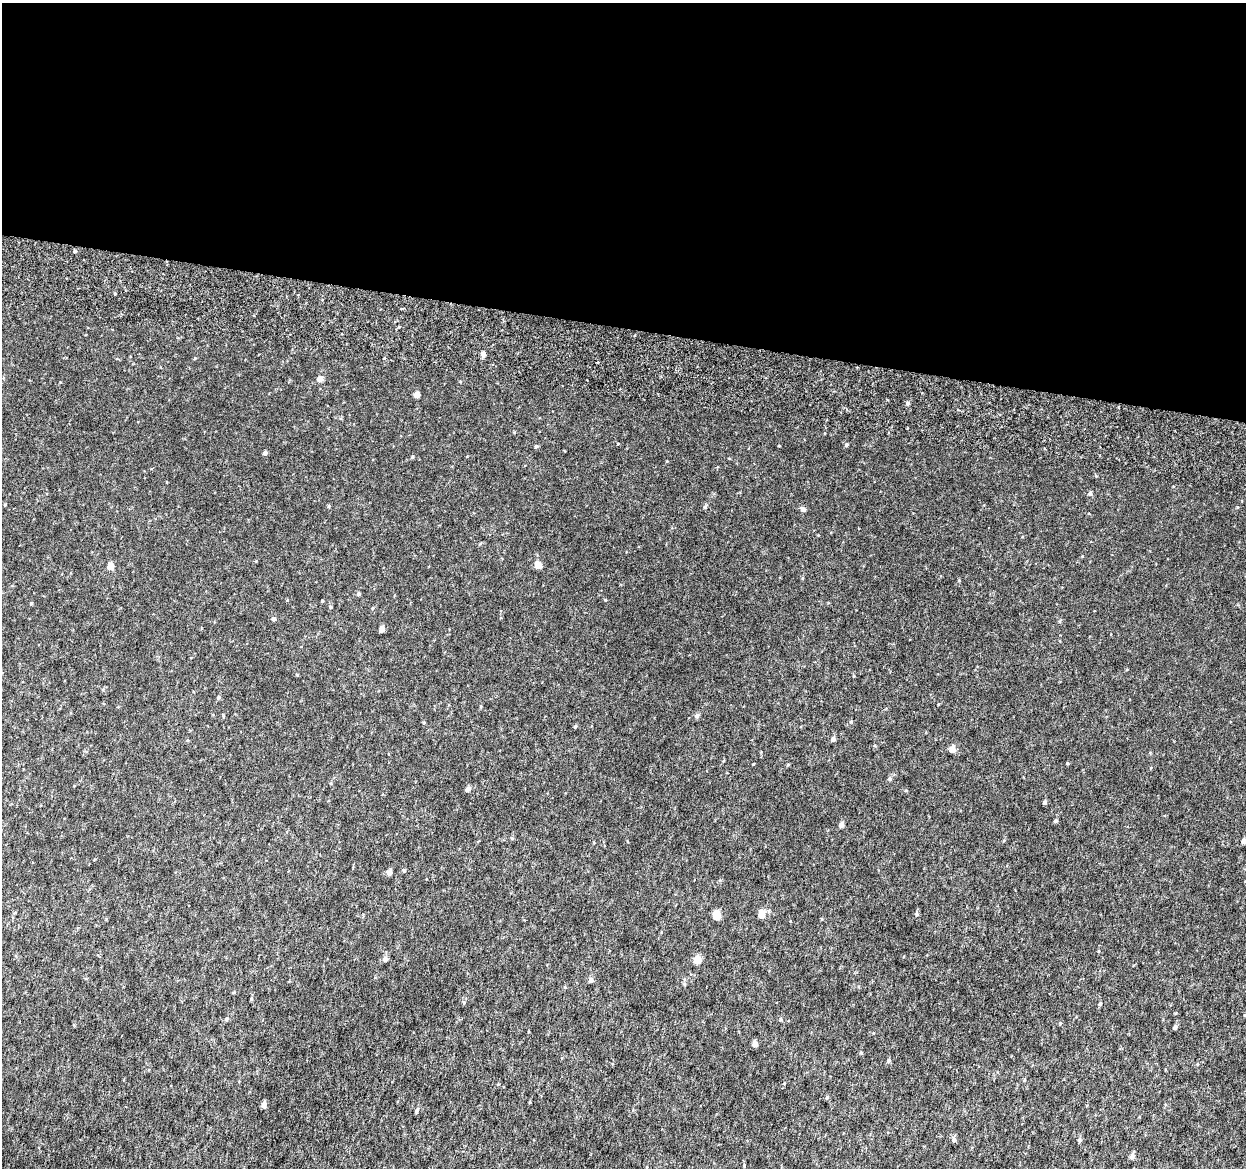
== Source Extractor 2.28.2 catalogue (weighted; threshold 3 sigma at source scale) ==
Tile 3 of 4 x 4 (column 3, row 1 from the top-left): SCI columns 2538-3781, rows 3805-4970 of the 5084 x 5337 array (HDU 1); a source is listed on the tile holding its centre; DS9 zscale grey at full resolution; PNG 1248 x 1170 px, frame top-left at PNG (2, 3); no overlay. Shown black and unused: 28% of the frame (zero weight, under 6 of 12 exposures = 5% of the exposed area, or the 3 px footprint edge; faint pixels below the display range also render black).
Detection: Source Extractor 2.28.2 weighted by HDU 2 'WHT'; one run over the whole footprint, this tile lists its part. Background 0.00184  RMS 0.0014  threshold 0.00563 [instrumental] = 3 sigma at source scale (4.09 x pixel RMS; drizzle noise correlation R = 1.36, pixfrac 0.8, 0.0396/0.0396 arcsec/px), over >= 5 px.
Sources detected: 67; all 67 listed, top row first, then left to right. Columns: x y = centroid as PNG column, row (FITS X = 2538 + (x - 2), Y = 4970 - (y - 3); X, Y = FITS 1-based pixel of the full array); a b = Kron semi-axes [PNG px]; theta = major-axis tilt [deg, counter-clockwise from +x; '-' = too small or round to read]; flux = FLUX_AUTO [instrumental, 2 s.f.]
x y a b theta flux
75 251 4 3 - 0.21
483 354 5 4 - 0.55
195 358 5 3 - 0.094
320 379 5 4 - 0.9
460 382 4 3 - 0.1
416 394 4 4 - 0.95
908 403 5 4 - 0.25
618 444 4 3 - 0.079
846 444 5 5 - 0.18
779 445 3 2 - 0.078
536 446 5 4 - 0.18
265 453 4 4 - 0.4
412 457 4 4 - 0.13
1090 493 5 5 - 0.3
5 504 4 3 - 0.09
329 506 5 4 - 0.13
803 509 5 5 - 0.48
538 565 5 5 - 2.1
110 566 5 4 - 1.6
359 594 4 4 - 0.28
322 601 4 3 - 0.11
31 603 3 3 - 0.15
330 607 5 4 - 0.15
372 608 5 3 - 0.11
273 619 5 4 - 0.28
382 629 5 4 - 0.72
218 697 5 5 - 0.17
697 716 6 5 - 0.33
851 721 5 3 - 0.12
575 726 5 4 - 0.15
833 739 5 5 - 0.38
952 749 5 4 - 1.3
1067 763 4 3 - 0.12
753 764 3 2 - 0.092
788 765 4 3 - 0.13
890 778 5 5 - 0.23
468 789 5 4 - 0.5
1044 802 4 4 - 0.29
1055 821 5 4 - 0.21
841 825 5 4 - 0.52
1244 841 5 4 - 0.76
404 870 5 3 - 0.14
389 873 5 4 - 0.6
761 914 5 5 - 1.5
916 914 6 4 -44 0.19
717 915 5 5 - 3.2
385 959 6 6 - 0.42
697 960 5 5 - 2.7
591 980 5 5 - 0.46
251 999 5 4 - 0.11
1100 1004 5 4 - 0.19
226 1019 5 4 - 0.22
781 1019 5 5 - 0.18
1060 1023 4 3 - 0.11
1175 1027 4 4 - 0.35
755 1044 4 4 - 0.89
861 1053 5 3 - 0.12
889 1060 5 4 - 0.23
1024 1080 5 3 - 0.12
784 1083 4 2 - 0.078
827 1097 5 4 - 0.15
530 1102 5 3 - 0.1
264 1105 5 4 - 0.65
417 1110 6 4 66 0.24
954 1140 6 5 - 0.36
1079 1140 6 5 - 0.26
1132 1156 6 5 - 0.47
Isophote crosses this tile's border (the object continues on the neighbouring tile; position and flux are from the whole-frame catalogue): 1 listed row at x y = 1244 841
Unlisted compact peaks at least as high as the median listed source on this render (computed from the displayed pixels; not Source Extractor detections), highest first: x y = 959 580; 605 600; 667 461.